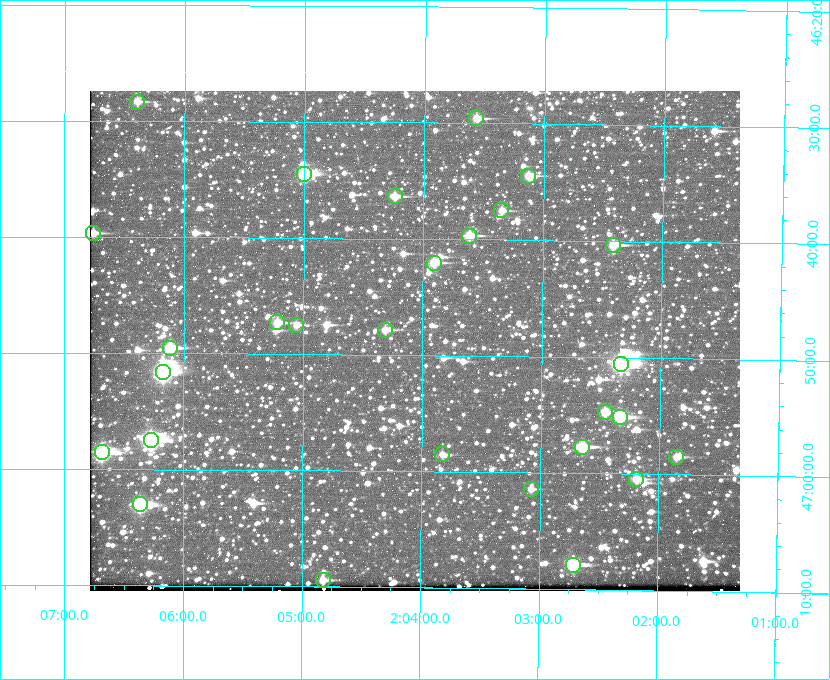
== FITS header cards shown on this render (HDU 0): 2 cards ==
NAXIS1  =                  650 / Width of table row in bytes
NAXIS2  =                  500 / Number of rows in table

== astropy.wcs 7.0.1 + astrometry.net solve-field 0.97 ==
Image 650 x 500 px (HDU 0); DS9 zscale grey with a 90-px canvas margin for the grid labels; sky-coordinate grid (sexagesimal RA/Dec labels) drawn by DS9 from the SOLVED WCS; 28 Tycho-2 reference stars matched to detected sources circled (green)
Header WCS: none
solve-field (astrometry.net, Tycho-2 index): SOLVED blind (the file carries no WCS)
Solved WCS: RA---TAN-SIP/DEC--TAN-SIP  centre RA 02:04:04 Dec +46:49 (31.02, +46.81 deg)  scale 5.16 arcsec/px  FOV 55.9' x 43.0'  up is +179 deg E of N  parity flipped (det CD > 0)
(file carries no celestial WCS; the grid is the blind solution)
Tycho-2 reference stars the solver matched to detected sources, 28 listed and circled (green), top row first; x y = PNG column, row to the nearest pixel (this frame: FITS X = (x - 90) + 1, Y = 500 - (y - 94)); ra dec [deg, ICRS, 3 dp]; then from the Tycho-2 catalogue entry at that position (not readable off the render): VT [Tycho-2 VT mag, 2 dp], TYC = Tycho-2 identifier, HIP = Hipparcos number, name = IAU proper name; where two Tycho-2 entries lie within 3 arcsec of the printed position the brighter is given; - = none
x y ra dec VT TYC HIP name
137 105 31.598 +46.472 10.81 3281-451-1 - -
476 121 30.892 +46.493 10.70 3280-490-1 - -
304 177 31.250 +46.575 8.43 3281-919-1 - -
528 179 30.782 +46.574 10.16 3280-645-1 - -
395 199 31.061 +46.606 9.99 3281-582-1 - -
501 213 30.837 +46.625 10.69 3280-1254-1 - -
93 236 31.690 +46.661 10.70 3281-375-1 - -
469 239 30.904 +46.661 9.60 3280-781-1 - -
613 248 30.604 +46.672 9.47 3280-908-1 - -
434 266 30.978 +46.700 9.85 3281-909-1 - -
277 325 31.305 +46.788 10.64 3281-663-1 - -
296 328 31.264 +46.791 10.76 3281-86-1 - -
385 333 31.078 +46.798 10.61 3281-114-1 - -
170 351 31.529 +46.825 9.32 3281-34-1 - -
621 367 30.583 +46.843 7.07 3280-746-1 9508 -
163 375 31.543 +46.860 7.50 3281-160-1 9805 -
605 415 30.615 +46.912 10.08 3284-203-1 - -
620 420 30.584 +46.919 9.47 3284-629-1 - -
151 443 31.569 +46.957 8.53 3285-177-1 9816 -
582 450 30.663 +46.962 9.31 3284-347-1 - -
102 455 31.671 +46.975 8.89 3285-43-1 - -
442 457 30.956 +46.975 11.27 3285-185-1 - -
676 460 30.464 +46.975 10.61 3284-511-1 - -
636 482 30.548 +47.007 10.42 3284-727-1 - -
531 492 30.769 +47.024 11.20 3284-681-1 - -
140 507 31.591 +47.051 8.70 3285-1195-1 - -
573 568 30.679 +47.131 10.02 3284-307-1 - -
323 583 31.205 +47.157 10.28 3285-879-1 - -